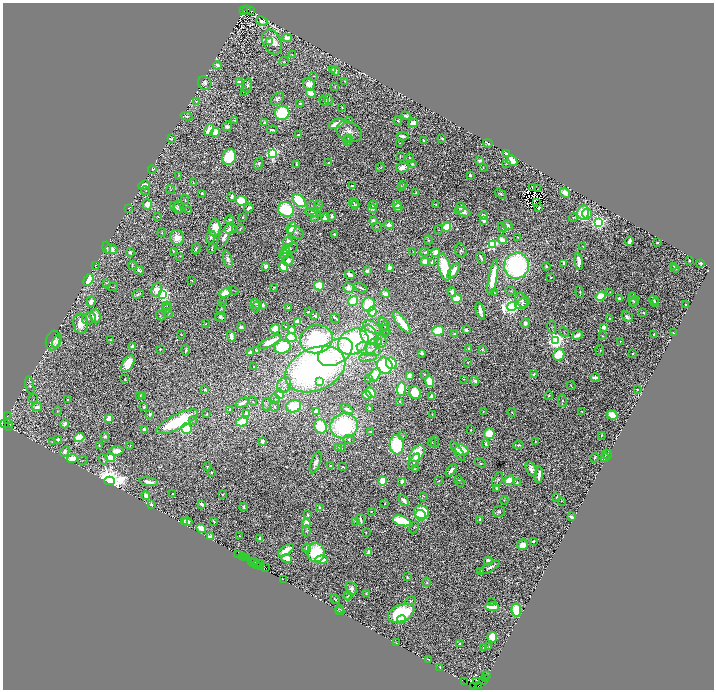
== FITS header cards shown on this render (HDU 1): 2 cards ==
NAXIS1  =                 1423
NAXIS2  =                 1375

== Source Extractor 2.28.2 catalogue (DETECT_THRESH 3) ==
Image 1423 x 1375 px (HDU 1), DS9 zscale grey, zoomed out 1/2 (1 PNG px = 2 x 2 image px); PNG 716 x 692 px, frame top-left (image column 2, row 1374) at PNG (3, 3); each listed source drawn as its Kron ellipse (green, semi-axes under 4 px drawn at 4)
Background 0.885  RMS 0.019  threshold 0.058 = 3 sigma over >= 5 px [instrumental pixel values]
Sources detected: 1005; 138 cannot appear on this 1/2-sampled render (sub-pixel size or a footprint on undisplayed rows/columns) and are neither listed nor drawn; of the other 867, the 500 brightest by FLUX_AUTO listed and drawn (367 fainter detections omitted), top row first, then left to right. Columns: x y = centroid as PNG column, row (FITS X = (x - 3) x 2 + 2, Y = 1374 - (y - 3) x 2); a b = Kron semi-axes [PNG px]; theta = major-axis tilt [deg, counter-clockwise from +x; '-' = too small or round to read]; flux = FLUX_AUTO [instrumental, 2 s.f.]
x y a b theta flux
244 10 3 1 - 57
246 10 2 1 - 160
251 11 3 1 - 24
261 21 6 4 -26 12
287 38 5 4 - 39
270 42 4 3 - 18
272 42 13 9 -63 71
292 55 3 2 - 4.3
284 61 5 3 - 4.3
217 65 4 3 - 21
333 69 2 2 - 5.4
335 71 5 3 - 12
313 76 3 2 - 2.9
345 81 4 2 - 4.3
239 82 3 3 - 13
205 83 7 6 - 17
309 84 6 5 - 37
247 85 7 4 78 11
335 87 3 2 - 3.3
244 91 4 4 - 4.2
311 93 5 3 - 73
277 99 7 5 48 14
329 100 5 4 - 5.3
197 101 3 2 - 3.2
324 101 5 3 - 4.1
300 103 3 2 - 6.1
342 108 2 2 - 4.2
282 113 7 7 - 290
186 116 6 3 -15 7.7
406 116 5 3 - 11
235 120 3 1 - 3.3
349 121 4 3 - 4.5
398 121 4 4 - 9.5
265 123 4 4 - 9.7
413 123 5 3 - 49
336 124 8 3 22 100
227 126 5 4 - 21
209 130 6 4 59 66
272 130 5 2 - 9.1
215 132 5 4 - 100
349 132 13 9 -26 39
298 135 3 2 - 5.6
403 136 6 2 -6 17
348 138 4 3 - 3.5
442 138 2 2 - 7
172 139 3 3 - 3.2
348 141 5 3 - 4.8
424 141 4 2 - 7.6
400 143 3 1 - 2.9
488 143 5 2 - 11
272 153 3 3 - 820
506 153 4 3 - 8.5
400 156 3 2 - 4.5
229 157 8 6 73 230
410 158 5 4 - 8.1
479 160 4 3 - 17
512 160 6 4 -45 83
329 163 3 3 - 3.5
506 163 3 2 - 3.8
259 164 6 4 72 9.5
296 164 4 2 - 6.2
412 164 2 2 - 26
380 167 4 3 - 4.1
483 167 4 3 - 3.8
402 168 6 5 - 37
152 170 4 4 - 3.9
179 175 4 3 - 4
470 175 3 3 - 10
193 183 2 2 - 6.4
403 184 3 2 - 2.9
144 185 6 3 19 56
352 186 3 2 - 5.2
401 186 3 3 - 4
532 187 2 1 - 3
537 189 2 1 - 3.3
171 190 4 3 - 3.8
146 191 4 3 - 3
202 193 2 2 - 8
416 193 3 3 - 6.4
565 193 5 3 - 56
500 194 6 4 -35 7.2
232 197 3 3 - 13
185 200 5 3 - 3.3
241 201 5 5 - 140
299 201 7 5 -46 290
536 202 2 1 - 6
354 203 5 3 - 7.3
147 204 5 4 - 40
436 204 2 2 - 3.1
319 205 4 2 - 4
355 205 4 3 - 6.8
373 205 4 4 - 15
397 205 4 3 - 46
179 206 6 5 - 12
311 206 4 3 - 3.6
460 207 5 4 - 14
129 208 3 2 - 2.9
176 208 7 4 -43 17
249 208 5 2 - 16
398 208 4 3 - 36
539 208 2 2 - 4.7
286 209 8 7 - 300
317 209 4 3 - 5
373 209 4 4 - 24
189 211 3 2 - 6.1
463 212 8 4 -14 31
583 212 7 6 - 170
313 213 8 3 -11 18
587 214 5 5 - 91
483 215 4 3 - 15
158 216 2 2 - 7.5
332 216 5 3 - 9.1
243 217 3 2 - 3.8
314 218 4 3 - 3
325 218 4 3 - 42
573 218 4 3 - 4.1
230 220 4 3 - 12
484 220 4 3 - 20
373 221 4 3 - 29
598 222 4 3 - 1700
389 225 5 4 - 33
507 225 5 3 - 13
377 227 5 3 - 5.3
446 227 5 4 - 140
502 227 5 3 - 5.5
215 228 8 5 84 94
291 228 6 3 63 99
230 229 6 5 - 24
240 229 3 2 - 3.9
439 230 4 2 - 2.9
162 232 4 3 - 4.6
296 232 8 5 -31 12
334 234 4 3 - 6.8
225 236 15 5 62 34
211 237 6 4 72 12
518 237 4 2 - 4.2
177 238 7 7 - 50
428 240 4 2 - 4.5
502 240 4 3 - 56
629 241 4 3 - 23
288 242 5 5 - 26
657 242 2 2 - 4.1
492 244 4 3 - 680
583 246 2 2 - 5.6
107 248 6 3 -75 4.6
212 248 5 2 - 6.4
290 248 8 5 25 8
111 249 6 5 - 44
196 249 5 3 - 6.9
173 251 3 2 - 3.7
461 251 7 5 -73 7.2
130 252 4 4 - 11
285 252 5 4 - 23
413 252 4 3 - 3.2
424 252 5 3 - 6.6
435 252 4 4 - 50
284 255 5 4 - 16
180 256 3 1 - 3
481 258 6 2 -63 12
228 259 9 4 -74 22
689 260 2 2 - 6.1
288 261 5 5 - 26
425 262 4 4 - 47
579 262 8 3 -83 39
432 263 3 2 - 18
564 263 4 2 - 11
701 263 2 2 - 15
96 265 3 2 - 3
132 265 4 2 - 4.1
266 266 3 3 - 33
284 266 5 4 - 190
517 266 13 12 - 990
546 266 4 3 - 6.8
674 266 3 2 - 3.1
444 267 13 5 -78 200
389 268 3 3 - 53
675 268 4 2 - 4.1
139 270 5 3 - 9.5
367 271 2 2 - 50
454 271 9 4 55 50
350 274 5 3 - 30
493 277 18 4 80 130
551 277 2 2 - 4.3
88 280 7 4 58 160
191 281 3 2 - 3.6
107 283 3 3 - 4.8
319 286 5 5 - 170
113 287 5 3 - 3.2
274 287 3 2 - 5
348 288 5 4 - 23
361 288 7 2 -26 7.3
156 290 7 5 76 75
234 291 5 2 - 2.9
511 291 5 3 - 3.8
452 292 5 3 - 19
580 292 6 2 -82 3.9
610 292 3 3 - 3.8
226 293 6 3 29 120
495 293 3 2 - 4.1
138 294 6 3 23 9.7
163 294 3 3 - 1700
385 294 5 3 - 28
601 296 5 4 - 120
633 297 4 3 - 4.3
457 298 5 4 - 140
619 298 3 2 - 10
632 299 7 4 89 11
522 300 8 5 -59 15
654 300 5 4 - 6.8
353 301 5 4 - 120
634 301 5 3 - 4.4
91 302 5 4 - 34
222 302 3 3 - 3.3
522 303 7 5 25 11
655 303 4 3 - 6.9
256 304 6 3 -31 9.1
369 304 7 6 - 220
263 305 3 2 - 20
685 305 2 2 - 6.2
167 306 5 3 - 3.3
512 306 5 4 - 2700
256 307 5 4 - 6.2
288 308 3 2 - 6.1
167 309 5 3 - 3.9
221 309 6 4 74 7.5
480 311 9 3 -75 34
308 312 2 2 - 2.9
372 312 5 4 - 140
643 312 3 2 - 5.2
168 313 5 3 - 5.4
95 316 7 5 -83 61
161 316 5 3 - 4
315 316 3 2 - 13
220 317 5 5 - 14
627 317 6 4 -35 14
335 318 5 2 - 9.3
609 318 2 2 - 3.4
89 319 7 5 24 7.9
298 322 3 3 - 99
402 322 14 4 -52 98
525 323 4 3 - 13
81 324 10 7 -82 61
206 324 3 3 - 2.9
384 324 7 3 -72 6.2
285 326 4 3 - 4.5
385 326 5 5 - 7.3
241 327 2 2 - 58
372 327 9 5 -29 59
552 327 6 4 -80 6.3
604 327 4 3 - 31
275 329 5 4 - 95
291 329 3 3 - 29
386 330 5 3 - 4.6
466 330 3 3 - 16
438 331 5 5 - 160
564 332 5 2 - 2.9
673 333 2 2 - 4.3
181 334 3 2 - 4.1
455 334 4 4 - 10
654 334 3 2 - 6.1
369 335 10 8 -68 77
577 335 5 3 - 31
231 336 6 3 -71 23
602 336 4 3 - 4.1
291 337 5 4 - 180
316 339 16 14 14 560
53 340 10 7 72 25
111 340 2 2 - 4.1
555 340 4 4 - 2500
57 341 7 4 62 10
379 341 4 3 - 4.4
381 341 6 5 - 10
620 341 3 3 - 3
270 342 12 4 28 130
353 342 16 12 29 770
132 346 3 3 - 14
372 346 8 5 63 18
283 347 8 6 16 410
468 348 2 2 - 3.9
160 349 2 2 - 5.2
369 349 12 6 -15 32
186 350 5 3 - 7.7
257 350 3 3 - 7.9
482 350 3 2 - 5.3
600 350 5 2 - 3.3
250 352 4 3 - 26
335 352 19 12 32 130
421 353 3 2 - 22
632 353 2 2 - 11
559 355 6 5 - 140
368 357 9 4 6 10
468 362 2 2 - 3
128 363 9 5 57 140
391 363 6 5 - 290
385 366 8 7 - 470
254 367 3 2 - 3.2
315 369 31 21 24 1900
424 374 3 2 - 2.8
534 374 4 3 - 6.5
375 375 7 4 62 110
409 376 4 3 - 19
595 377 4 3 - 30
369 378 3 2 - 9.5
125 379 2 2 - 3.9
464 379 3 2 - 3.2
320 381 2 2 - 70
429 381 6 4 -77 140
475 381 5 3 - 13
30 385 9 4 -78 7.3
284 385 8 6 56 20
571 386 4 2 - 4.4
401 389 7 4 86 310
637 389 3 2 - 4.6
205 390 2 2 - 13
415 392 7 5 -57 130
371 393 6 4 -49 240
280 394 5 4 - 88
140 395 2 2 - 3.8
142 395 4 2 - 10
367 395 4 3 - 27
549 395 4 2 - 5.3
432 397 4 3 - 54
33 399 5 2 - 3.1
275 399 5 3 - 5.2
68 400 2 2 - 2.9
253 401 5 2 - 3.1
400 401 4 3 - 5.7
562 401 6 3 87 6.8
243 403 7 2 25 30
266 404 6 3 -88 4.5
294 406 7 6 - 130
37 407 5 3 - 31
144 407 3 3 - 5.7
274 407 5 3 - 4.6
369 408 2 2 - 5.4
347 409 7 3 -28 19
230 410 3 2 - 15
57 411 4 3 - 3.6
483 411 4 3 - 3.2
581 411 2 2 - 4.5
317 412 2 2 - 150
512 412 4 2 - 3.9
247 413 4 4 - 48
150 414 3 3 - 13
207 414 3 3 - 3.8
432 414 3 2 - 2.9
612 415 5 3 - 120
7 416 2 1 - 13
109 418 4 3 - 61
193 421 4 3 - 4.3
177 422 23 7 26 290
242 422 6 4 9 180
9 423 3 1 - 16
5 424 3 1 - 43
65 424 4 3 - 15
321 426 7 6 - 190
344 426 14 12 15 580
9 427 2 1 - 24
187 429 5 5 - 220
144 430 3 3 - 17
471 430 2 2 - 5.5
371 432 4 3 - 4.4
489 434 5 5 - 120
602 435 3 2 - 6.9
403 436 3 3 - 6.5
79 437 5 3 - 110
105 437 4 3 - 13
58 439 3 3 - 7.9
349 440 5 4 - 7.3
53 442 3 2 - 4.2
262 442 3 2 - 34
432 442 4 3 - 3.9
435 442 6 2 90 4.5
535 442 4 2 - 4.2
486 444 4 3 - 8.5
99 445 4 3 - 4.9
130 445 2 2 - 5.7
397 445 10 7 -86 310
518 445 5 2 - 6.8
338 448 3 3 - 5.1
341 448 2 2 - 3.1
462 450 7 5 -22 76
65 451 5 4 - 16
116 451 8 4 6 37
458 451 11 3 -55 24
417 454 9 6 54 200
607 455 5 4 - 6.2
110 457 5 4 - 76
72 458 5 3 - 110
595 458 5 2 - 4.8
605 458 4 3 - 4
103 459 5 2 - 3.7
82 460 5 2 - 3.5
414 461 8 4 61 15
316 462 11 4 69 29
480 463 6 4 -41 4.9
207 466 3 3 - 4.5
330 466 3 2 - 3.5
343 467 4 3 - 5.4
415 469 3 2 - 3.6
531 469 8 5 -62 27
451 470 7 3 49 38
211 472 3 2 - 6.2
539 475 8 2 85 34
458 479 3 2 - 7.6
498 479 8 4 62 8.4
509 480 5 4 - 70
109 481 5 4 - 9300
383 481 5 4 - 82
402 481 3 3 - 14
439 481 2 2 - 2.9
149 482 9 3 -7 28
460 482 2 2 - 3.4
517 482 3 3 - 4.6
497 488 3 3 - 9.2
172 494 2 2 - 3.5
223 494 3 2 - 5.2
146 496 4 3 - 26
423 496 3 2 - 3.3
557 497 3 2 - 9.7
504 500 4 3 - 3.5
404 501 6 3 -49 34
561 501 2 2 - 3.3
202 504 3 2 - 16
385 504 3 2 - 4.1
151 505 4 3 - 18
244 507 4 3 - 10
320 507 3 3 - 11
371 511 3 2 - 3.6
421 512 7 6 - 280
499 512 6 5 - 12
308 515 3 2 - 8.5
420 515 5 5 - 180
571 516 3 2 - 21
361 520 6 2 -79 12
479 520 4 2 - 10
184 521 3 2 - 4.1
187 521 5 3 - 18
213 521 4 2 - 3.7
356 521 4 3 - 4.6
402 521 9 5 -18 310
306 524 4 3 - 76
414 527 6 3 62 4.2
201 528 5 3 - 93
306 531 5 4 - 5.2
366 533 2 2 - 4.7
239 536 2 2 - 3
211 537 3 2 - 120
260 538 3 3 - 26
533 541 2 2 - 6.3
522 545 5 5 - 34
307 548 4 4 - 18
286 550 9 3 35 70
316 553 9 8 - 260
369 553 4 3 - 46
238 554 3 1 - 84
242 556 2 1 - 55
244 558 2 1 - 36
246 558 2 1 - 61
287 558 5 3 - 86
321 560 6 3 7 59
488 561 4 3 - 32
252 562 3 1 - 120
255 562 3 1 - 110
254 563 2 1 - 79
257 564 3 2 - 14
261 564 2 1 - 9.7
260 567 2 1 - 38
490 567 11 3 30 18
266 568 2 1 - 6.1
481 571 3 2 - 2.9
407 577 3 2 - 6.8
283 579 3 2 - 70
427 582 5 3 - 5.6
351 588 6 5 - 17
366 593 3 3 - 4
348 596 5 3 - 6.4
335 599 5 2 - 4.4
411 601 5 4 - 6.3
491 602 3 3 - 4.1
492 607 7 3 -1 180
340 609 4 4 - 4.9
516 610 7 5 -82 230
340 611 4 2 - 5.1
401 613 14 8 23 390
401 619 4 4 - 40
492 637 5 5 - 74
396 643 3 2 - 2.8
460 643 2 2 - 3.3
489 646 3 3 - 4.4
484 647 2 2 - 6.6
429 660 2 1 - 2.9
440 667 3 2 - 4.8
487 676 2 1 - 23
485 678 2 1 - 11
483 680 3 2 - 29
464 681 2 1 - 25
477 682 4 2 - 25
474 686 2 1 - 140
478 686 2 1 - 13
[367 fainter detections neither listed nor drawn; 138 sub-pixel or undisplayed-footprint detections neither listed nor drawn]